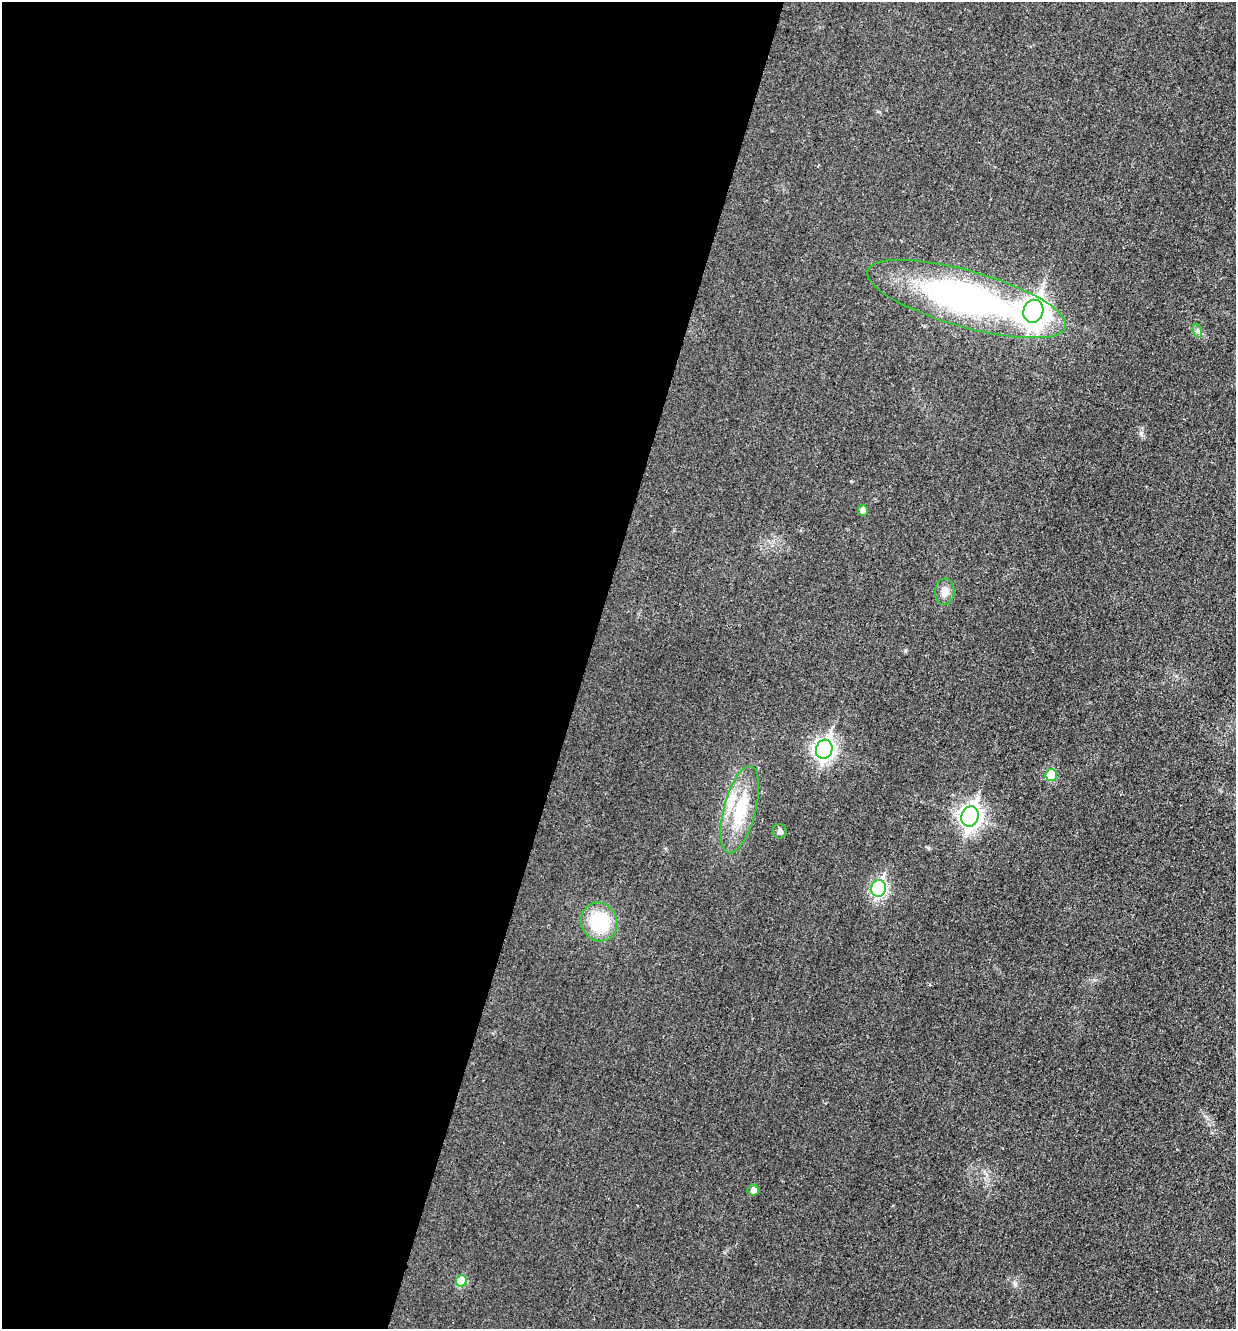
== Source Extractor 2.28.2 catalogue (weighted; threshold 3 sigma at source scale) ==
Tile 5 of 4 x 4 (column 1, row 2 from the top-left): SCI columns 151-1384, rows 2673-3999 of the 5360 x 5349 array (HDU 1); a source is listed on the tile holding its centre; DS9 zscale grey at full resolution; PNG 1238 x 1331 px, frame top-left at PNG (2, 2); each listed source drawn as its Kron ellipse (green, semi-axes under 4 px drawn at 4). Shown black and unused: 47% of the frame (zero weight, under 3 of 4 exposures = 2% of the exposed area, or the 3 px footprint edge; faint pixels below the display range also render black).
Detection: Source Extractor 2.28.2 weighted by HDU 2 'WHT'; one run over the whole footprint, this tile lists its part. Background 0.0259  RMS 0.0063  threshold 0.0282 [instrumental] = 3 sigma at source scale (4.5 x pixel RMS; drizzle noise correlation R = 1.50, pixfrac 1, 0.05/0.05 arcsec/px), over >= 5 px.
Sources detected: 14; all 14 listed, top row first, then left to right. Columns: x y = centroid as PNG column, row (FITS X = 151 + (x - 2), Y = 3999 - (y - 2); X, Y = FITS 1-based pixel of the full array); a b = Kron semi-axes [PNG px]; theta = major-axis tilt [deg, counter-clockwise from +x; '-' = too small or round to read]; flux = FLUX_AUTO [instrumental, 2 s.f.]
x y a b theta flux
967 299 103 28 -16 210
1033 311 11 10 - 500
1198 331 7 4 -71 1.3
863 510 5 5 - 3.3
945 592 13 9 86 4.6
824 749 10 8 73 270
1051 775 6 5 - 18
740 810 45 16 75 30
970 816 10 8 72 360
780 831 7 7 - 1.9
879 888 8 7 - 120
599 922 20 18 -65 33
753 1190 5 5 - 2.9
461 1281 6 5 - 18
Unlisted compact peaks at least as high as the median listed source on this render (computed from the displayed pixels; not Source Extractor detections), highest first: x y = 1141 433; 1015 1284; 928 848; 905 651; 851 481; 878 111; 665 848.